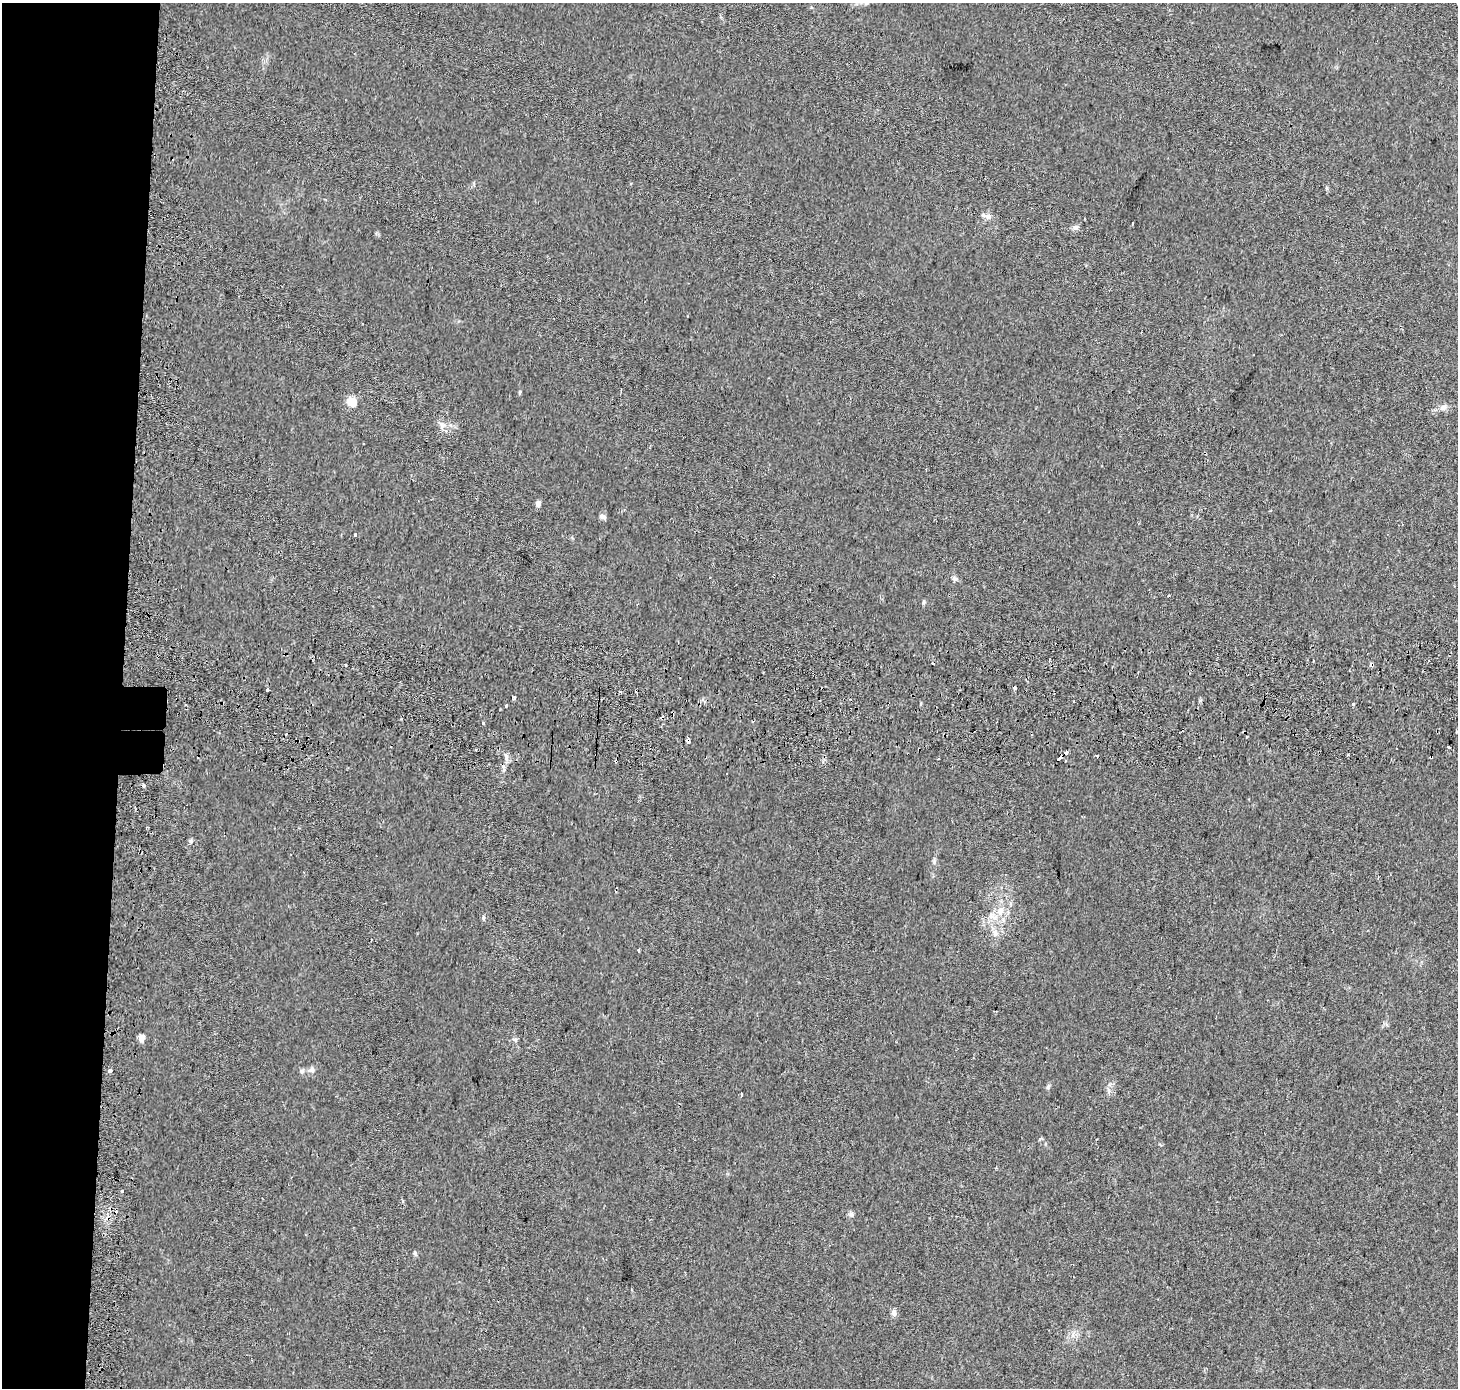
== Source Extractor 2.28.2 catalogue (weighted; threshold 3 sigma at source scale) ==
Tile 4 of 3 x 3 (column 1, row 2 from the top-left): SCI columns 52-1507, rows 1666-3051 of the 4462 x 4713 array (HDU 1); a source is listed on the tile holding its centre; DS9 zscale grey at full resolution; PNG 1460 x 1390 px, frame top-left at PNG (2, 3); no overlay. Shown black and unused: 9% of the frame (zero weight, under 2 of 3 exposures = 4% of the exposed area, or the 3 px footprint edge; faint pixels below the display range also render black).
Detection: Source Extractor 2.28.2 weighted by HDU 2 'WHT'; one run over the whole footprint, this tile lists its part. Background 0.0288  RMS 0.0049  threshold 0.0221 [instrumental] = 3 sigma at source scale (4.5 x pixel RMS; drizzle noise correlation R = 1.50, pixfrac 1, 0.0396/0.0396 arcsec/px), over >= 5 px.
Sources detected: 67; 18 cosmic-ray / hot-pixel residue — not listed; the other 49 listed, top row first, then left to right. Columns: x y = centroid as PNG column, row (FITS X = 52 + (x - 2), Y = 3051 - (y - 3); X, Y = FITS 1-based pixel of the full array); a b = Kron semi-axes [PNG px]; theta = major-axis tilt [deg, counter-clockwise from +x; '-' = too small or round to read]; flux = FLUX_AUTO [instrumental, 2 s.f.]
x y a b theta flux
1327 188 6 3 -71 0.65
986 216 15 6 -18 2.1
1132 224 4 3 - 5.3
1075 227 8 8 - 1.5
520 392 6 4 88 0.57
352 401 5 5 - 21
1444 407 10 6 9 1.9
442 425 9 6 85 1.8
363 443 3 3 - 1.4
538 504 5 4 - 3.1
603 517 8 6 -11 1.5
355 535 4 3 - 2
955 578 8 6 -23 1.3
1371 665 3 3 - 11
1014 688 3 3 - 3.9
267 690 3 3 - 1.3
514 698 3 3 - 3.3
920 704 3 3 - 1.2
1353 704 3 3 - 2.3
507 705 3 3 - 1.1
483 723 3 3 - 1
688 741 5 3 - 5.7
1449 747 3 3 - 2.1
919 749 3 3 - 0.67
506 756 8 4 -72 1.5
1431 757 3 3 - 2.1
938 758 3 2 - 0.5
1059 759 5 3 - 22
616 761 4 3 - 0.6
502 767 4 3 - 2.9
727 773 2 2 - 0.57
144 786 3 3 - 2.3
191 841 6 5 - 0.9
1000 911 11 9 78 4.6
991 916 12 8 -37 3.6
483 918 5 5 - 0.75
995 933 11 8 -78 2.9
639 950 4 3 - 1.7
141 1038 5 4 - 7.1
515 1040 7 5 -44 0.92
312 1070 8 7 - 1.9
110 1071 3 3 - 16
302 1071 7 6 - 1.2
1048 1086 8 3 59 0.82
741 1095 4 2 - 0.44
122 1191 3 3 - 2.8
851 1214 8 6 -63 1.2
415 1253 6 4 -63 0.75
894 1312 9 6 -87 1.8
Overlapping masked pixels (flux is a lower limit): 6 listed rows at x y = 1371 665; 688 741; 919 749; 1431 757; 1059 759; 616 761
Unlisted compact peaks at least as high as the median listed source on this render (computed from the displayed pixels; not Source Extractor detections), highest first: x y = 923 603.